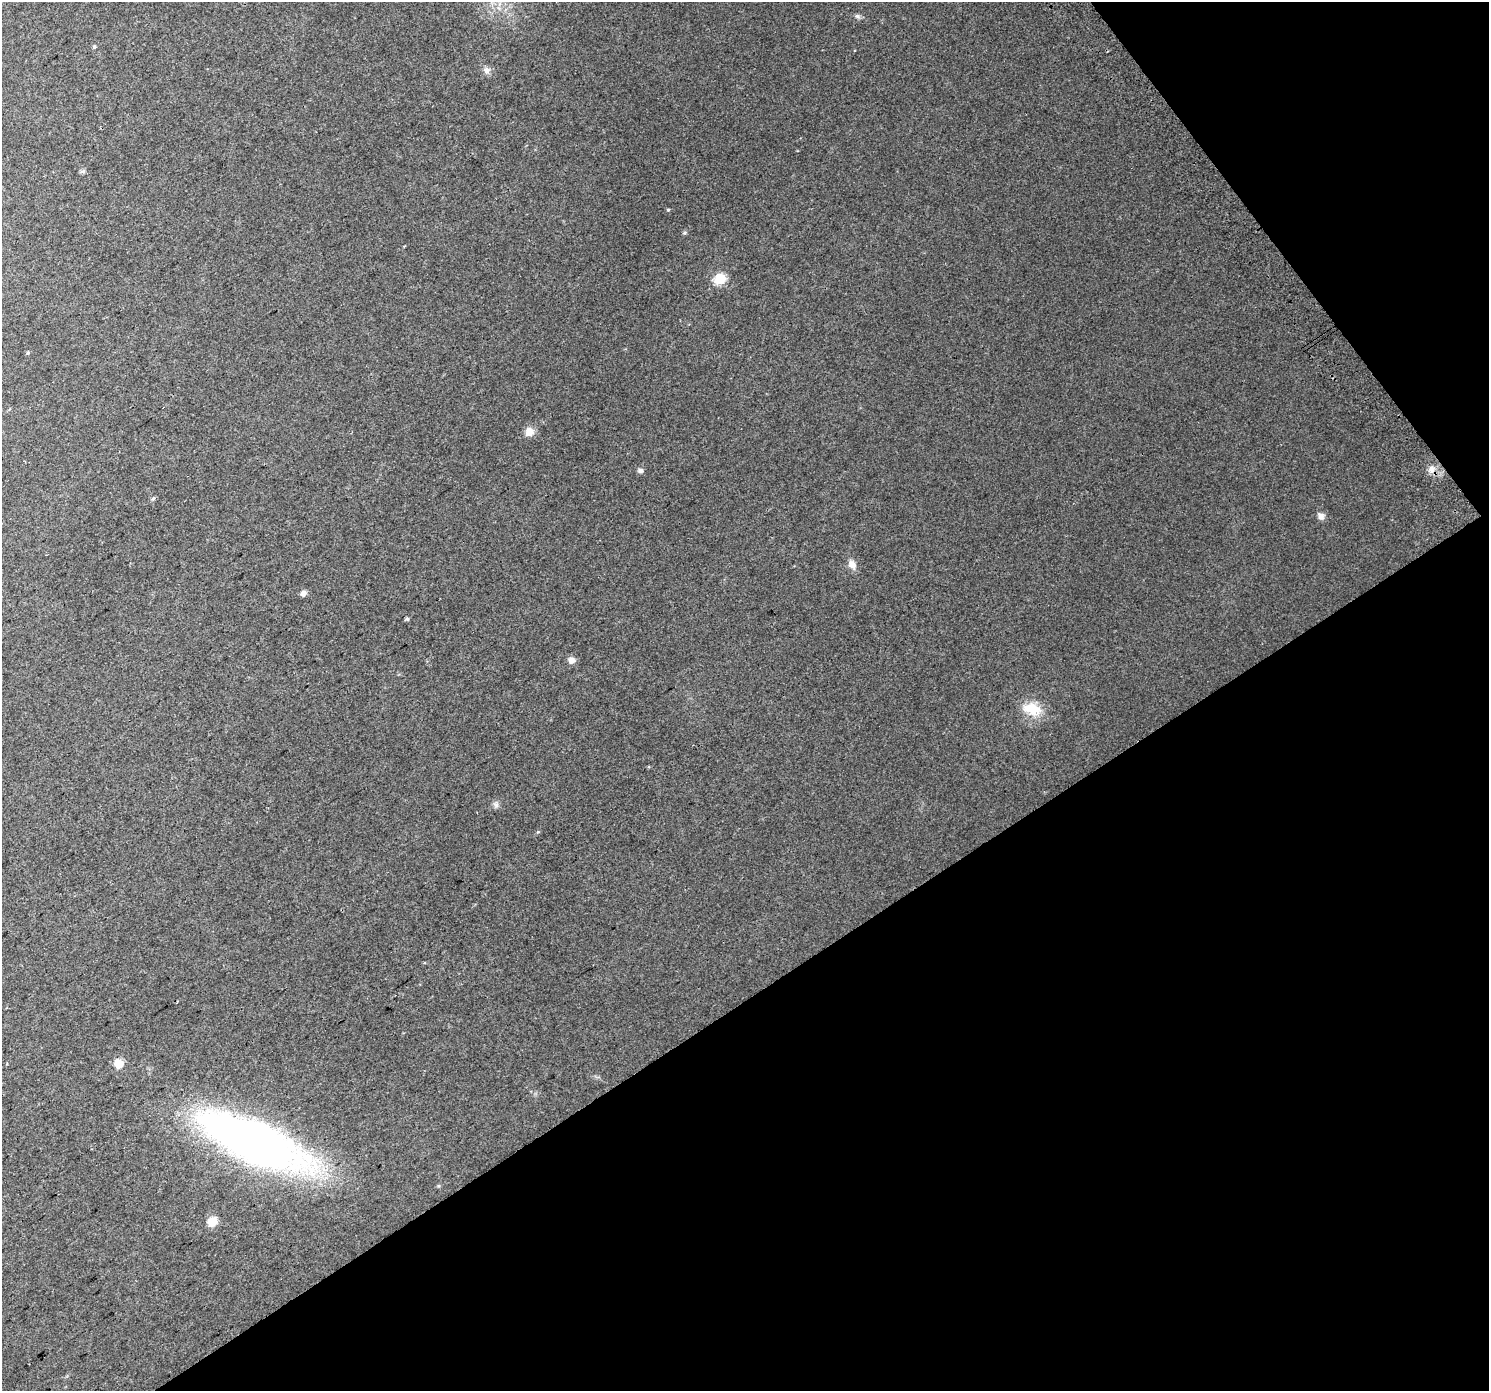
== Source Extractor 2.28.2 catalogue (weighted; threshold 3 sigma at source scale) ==
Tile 12 of 4 x 4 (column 4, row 3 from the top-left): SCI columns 4504-5990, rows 1609-2997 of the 6026 x 5933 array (HDU 1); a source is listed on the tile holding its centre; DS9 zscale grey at full resolution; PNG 1491 x 1393 px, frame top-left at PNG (2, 2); no overlay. Shown black and unused: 33% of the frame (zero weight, under 2 of 3 exposures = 2% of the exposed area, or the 3 px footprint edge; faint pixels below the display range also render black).
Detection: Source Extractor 2.28.2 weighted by HDU 2 'WHT'; one run over the whole footprint, this tile lists its part. Background 0.0454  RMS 0.012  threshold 0.0538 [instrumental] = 3 sigma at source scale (4.5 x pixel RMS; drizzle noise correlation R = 1.50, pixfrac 1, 0.0396/0.0396 arcsec/px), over >= 5 px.
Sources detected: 21; all 21 listed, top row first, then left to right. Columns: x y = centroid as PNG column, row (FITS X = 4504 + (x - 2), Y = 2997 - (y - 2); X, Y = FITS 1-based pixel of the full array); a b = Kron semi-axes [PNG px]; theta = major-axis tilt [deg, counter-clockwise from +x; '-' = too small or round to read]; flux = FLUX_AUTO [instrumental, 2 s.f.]
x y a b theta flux
857 16 8 6 -16 2.8
94 46 5 4 - 1.7
487 70 9 7 -74 4.8
668 210 4 4 - 1.2
684 233 5 5 - 1.9
720 279 6 6 - 86
28 353 5 4 - 1.4
529 432 10 9 - 10
1431 469 10 8 78 6.7
640 471 7 6 - 3.4
153 499 6 4 51 1.9
1321 516 9 8 - 4.9
852 564 11 9 -53 7.8
303 593 7 6 - 4.3
407 619 4 4 - 1.9
571 660 8 8 - 6
1032 709 24 15 -17 27
496 805 7 7 - 3.3
119 1063 6 5 - 29
256 1143 87 30 -24 820
212 1221 10 9 - 14